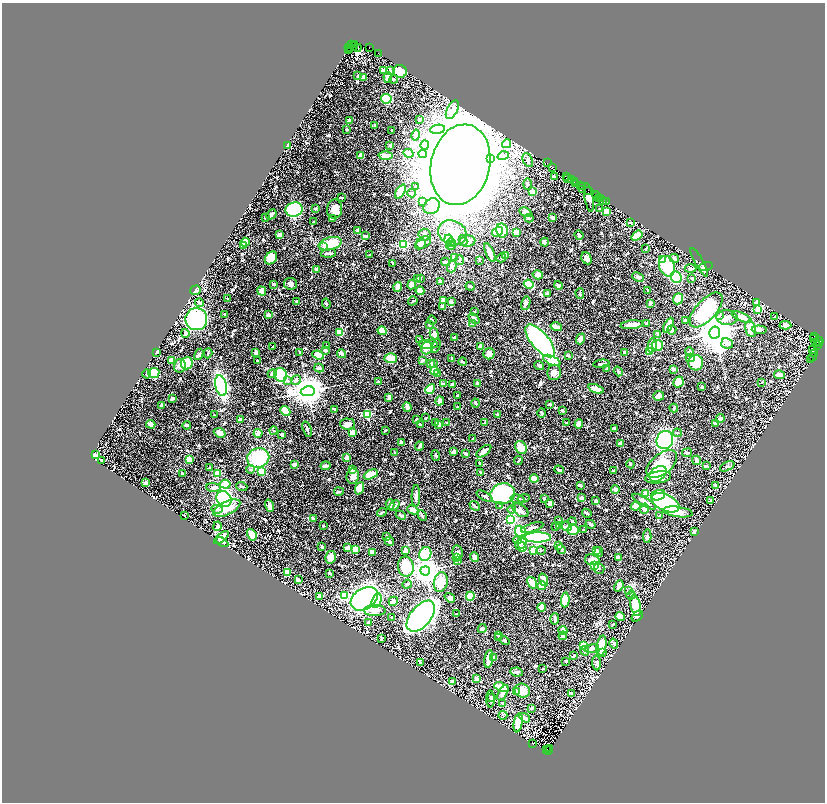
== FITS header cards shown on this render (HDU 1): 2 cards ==
NAXIS1  =                 1645
NAXIS2  =                 1600

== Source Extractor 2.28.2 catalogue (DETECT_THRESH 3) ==
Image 1645 x 1600 px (HDU 1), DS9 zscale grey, zoomed out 1/2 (1 PNG px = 2 x 2 image px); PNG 827 x 804 px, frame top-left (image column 2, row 1600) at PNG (2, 3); each listed source drawn as its Kron ellipse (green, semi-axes under 4 px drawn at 4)
Background 1.23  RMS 0.019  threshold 0.0569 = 3 sigma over >= 5 px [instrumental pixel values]
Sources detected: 879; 58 cannot appear on this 1/2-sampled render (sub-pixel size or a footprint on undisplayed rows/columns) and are neither listed nor drawn; of the other 821, the 500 brightest by FLUX_AUTO listed and drawn (321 fainter detections omitted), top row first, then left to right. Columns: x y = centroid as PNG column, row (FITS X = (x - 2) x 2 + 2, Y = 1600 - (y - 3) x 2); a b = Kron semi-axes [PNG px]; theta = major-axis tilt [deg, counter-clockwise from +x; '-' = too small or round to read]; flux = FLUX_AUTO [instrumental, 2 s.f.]
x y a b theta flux
351 45 2 1 - 33
354 45 4 1 - 66
353 47 4 2 - 240
348 48 3 2 - 90
357 48 4 3 - 410
369 48 2 2 - 48
350 49 3 1 - 120
348 50 3 1 - 22
378 54 3 1 - 72
383 71 3 2 - 11
390 71 3 3 - 3.9
399 72 7 6 - 78
357 76 3 2 - 7.4
363 78 3 3 - 20
387 78 5 3 - 43
393 80 4 3 - 5.7
386 99 5 5 - 250
452 110 10 5 62 33
419 120 3 2 - 5.1
349 121 4 3 - 26
374 126 3 2 - 7
346 130 2 2 - 7.2
437 130 7 4 8 17
391 131 2 2 - 4.2
415 136 6 3 77 19
506 144 5 3 - 33
287 146 4 3 - 21
389 146 3 2 - 7.4
424 146 4 3 - 5.4
408 154 5 4 - 8.2
422 154 4 3 - 21
360 156 2 2 - 49
385 156 7 3 1 46
503 156 6 4 18 7.7
490 159 4 4 - 2700
527 161 7 4 -62 13
547 163 3 1 - 97
460 165 41 29 77 13000
552 168 2 1 - 130
554 177 4 3 - 11
566 177 4 2 - 200
567 179 3 1 - 170
571 180 3 2 - 190
574 182 3 1 - 360
527 184 5 3 - 6.9
575 184 2 1 - 53
580 186 2 1 - 180
415 187 3 2 - 4.8
582 187 2 2 - 190
582 190 2 1 - 29
588 191 2 1 - 74
400 192 8 3 61 71
532 192 4 3 - 49
411 194 4 3 - 6.3
595 195 3 1 - 200
596 196 2 2 - 140
341 198 4 2 - 4.7
588 198 14 3 -80 32
598 199 3 1 - 27
600 199 3 1 - 74
602 201 2 2 - 23
422 202 2 2 - 6.6
606 202 4 2 - 170
431 207 9 7 44 34
315 209 2 2 - 20
599 209 2 2 - 3.8
294 210 8 7 - 400
334 210 9 7 82 36
525 212 6 4 -26 14
606 212 3 3 - 60
271 215 6 2 48 9.4
265 218 2 2 - 5.5
552 218 3 2 - 15
332 219 4 3 - 5.5
528 219 4 2 - 4
313 222 3 2 - 4
630 223 2 2 - 4.7
357 231 3 3 - 7.8
501 231 7 5 -77 160
497 232 6 4 30 42
452 233 15 12 -25 110
516 233 4 3 - 36
279 235 3 2 - 26
424 235 6 6 - 9.5
365 236 4 2 - 7.8
578 236 5 2 - 10
636 236 6 4 37 72
448 240 4 4 - 120
463 241 5 4 - 12
467 242 8 5 8 30
244 243 5 4 - 38
423 243 8 5 26 21
451 243 4 3 - 35
544 243 4 3 - 5.9
330 244 12 6 15 110
403 245 3 3 - 470
420 245 6 4 43 14
243 246 2 2 - 41
450 246 5 3 - 37
323 247 4 3 - 7.4
645 249 3 2 - 4.4
489 253 10 3 -67 30
328 254 7 3 5 9.4
369 255 2 2 - 4.4
505 256 4 3 - 7.1
270 258 7 5 48 77
454 258 3 3 - 9.2
501 258 5 3 - 4.1
586 259 6 5 - 15
674 259 5 2 - 5.8
459 260 5 3 - 4.7
662 260 3 3 - 300
479 261 2 2 - 3.9
445 262 4 3 - 7.9
699 263 16 2 -61 8.3
392 264 4 2 - 4.8
451 267 6 4 73 9.6
666 267 10 7 -71 150
705 267 7 3 10 6.3
690 269 6 3 -1 11
316 270 3 2 - 18
537 275 5 4 - 34
637 278 6 4 -25 8.3
676 278 6 5 - 160
417 279 3 3 - 5.7
420 279 3 3 - 4.1
691 279 4 3 - 5.9
440 282 2 2 - 8.9
290 284 6 5 - 11
273 285 2 2 - 11
411 285 5 4 - 16
528 285 5 3 - 110
558 286 4 4 - 5.6
397 287 5 3 - 44
470 287 4 3 - 5.3
195 291 5 4 - 5.2
261 291 5 3 - 40
419 291 4 4 - 42
647 291 2 2 - 9.1
547 294 3 2 - 7.9
579 294 5 3 - 5.9
227 299 3 2 - 3.9
677 299 5 5 - 46
412 301 5 2 - 4.2
443 301 4 3 - 38
296 302 2 2 - 17
451 302 3 2 - 11
199 303 4 3 - 4.6
756 303 3 3 - 10
326 304 5 2 - 4.6
525 304 7 4 76 12
650 304 3 2 - 13
442 307 3 3 - 22
706 310 21 10 48 340
757 310 3 3 - 190
474 312 3 2 - 4.1
224 315 2 2 - 5.6
268 315 3 2 - 16
719 316 4 3 - 5.3
774 317 4 3 - 4.4
726 318 11 7 -6 23
741 318 11 4 -25 47
473 319 6 3 -43 18
196 320 11 11 - 460
432 321 4 2 - 5.9
685 321 4 2 - 14
472 324 4 3 - 7.1
646 324 3 2 - 7.5
429 325 3 2 - 7
631 325 11 4 6 36
668 326 8 3 63 37
785 326 6 3 -1 20
556 327 6 3 -13 24
750 329 8 5 -76 52
671 330 5 4 - 7.5
759 330 7 4 -3 11
381 331 4 3 - 54
339 333 4 3 - 65
714 333 6 5 - 12000
185 334 4 3 - 14
434 334 6 4 -75 12
657 335 3 3 - 16
814 337 2 2 - 1000
454 338 3 2 - 4.1
580 339 5 4 - 25
813 339 3 1 - 20
419 340 4 3 - 4
540 341 20 8 -50 1400
818 342 4 2 - 320
815 343 2 1 - 41
727 344 6 5 - 17
819 344 2 2 - 96
428 345 9 4 0 60
326 346 4 2 - 4.4
435 346 7 3 68 4.9
652 346 7 4 80 18
657 346 6 5 - 87
817 346 3 2 - 340
272 347 2 2 - 4.2
480 347 2 2 - 38
426 349 6 5 - 20
812 350 3 2 - 4.1
325 351 4 3 - 13
649 352 4 4 - 64
689 352 5 3 - 9.5
156 353 3 2 - 7.7
255 353 4 2 - 16
299 353 3 2 - 5.7
624 353 4 3 - 6.1
207 354 5 2 - 6.4
341 354 4 3 - 14
489 354 5 5 - 23
814 354 3 1 - 61
198 355 6 3 60 6.2
318 355 6 3 -22 80
568 356 3 3 - 4.2
690 358 4 4 - 11
812 358 4 2 - 110
390 359 6 5 - 52
451 359 3 2 - 6.9
810 360 3 2 - 68
171 361 4 3 - 34
257 361 3 2 - 4.9
422 361 4 2 - 6.9
551 361 9 4 -25 97
462 362 4 2 - 8
695 363 7 7 - 130
186 364 6 6 - 130
430 364 3 3 - 27
433 364 3 3 - 5.3
601 364 8 3 7 9.6
179 366 7 6 - 15
539 366 5 3 - 13
319 369 5 3 - 14
606 369 3 2 - 5
673 370 4 3 - 6.6
434 371 4 4 - 54
618 372 5 3 - 6
153 373 5 5 - 150
554 373 8 6 77 17
146 374 4 3 - 4.9
272 374 5 3 - 17
437 374 3 2 - 17
280 375 7 6 - 300
779 375 5 4 - 30
296 380 5 3 - 15
287 381 4 3 - 4.3
378 382 4 2 - 3.9
678 382 6 5 - 71
761 383 2 2 - 7.2
443 384 4 3 - 5.6
477 384 2 2 - 10
452 385 3 3 - 13
220 386 10 5 -77 500
701 387 3 2 - 6.9
595 389 8 3 -19 45
430 390 5 4 - 110
307 392 7 5 9 7000
457 396 3 3 - 14
658 396 5 4 - 21
388 398 3 2 - 20
172 399 3 2 - 16
439 401 4 3 - 14
475 403 4 3 - 6
549 405 3 2 - 7.5
161 406 3 2 - 4
407 407 5 3 - 26
457 407 2 2 - 4.2
673 408 4 2 - 4.3
334 410 4 2 - 5.9
285 411 5 4 - 53
562 411 3 2 - 5.7
541 414 5 3 - 4.5
214 415 2 2 - 3.9
367 415 3 3 - 280
497 415 3 2 - 8.1
425 418 2 2 - 4.4
720 419 4 3 - 19
240 420 3 2 - 8.6
416 420 3 2 - 5.2
435 423 3 3 - 4.3
446 423 3 3 - 6.9
484 423 4 2 - 4.1
566 423 2 2 - 4.9
347 424 7 5 -2 24
715 424 4 3 - 14
150 425 5 3 - 20
420 425 4 3 - 5.1
438 425 4 3 - 14
578 425 4 4 - 30
186 426 4 2 - 9.9
614 429 3 3 - 4.3
307 430 8 2 -73 8.7
273 431 4 3 - 4.3
385 431 2 2 - 5.1
219 433 6 4 -22 17
352 433 4 4 - 17
677 433 4 3 - 5.2
258 434 4 4 - 22
281 435 3 2 - 15
472 439 3 2 - 6.3
664 441 9 8 - 600
401 443 4 2 - 14
620 444 3 3 - 22
419 447 4 2 - 12
520 448 7 5 -59 46
453 452 4 3 - 16
483 452 9 4 38 26
394 453 2 2 - 9.3
687 453 5 3 - 5.8
465 454 4 3 - 6.2
95 455 3 2 - 23
435 456 5 3 - 8.9
258 458 11 9 22 190
346 458 2 2 - 50
189 460 3 2 - 92
101 461 3 2 - 7.4
518 461 4 2 - 4.5
696 461 5 2 - 13
479 464 3 3 - 4
630 464 4 3 - 4.3
661 464 18 10 40 210
294 465 3 2 - 16
325 466 5 2 - 15
706 466 4 2 - 5.4
727 467 8 3 25 6.3
209 468 3 2 - 7.7
250 470 4 3 - 5.2
352 470 3 3 - 5.2
559 470 5 3 - 5.9
613 471 3 2 - 7.9
261 472 4 3 - 87
480 473 4 2 - 6.1
182 474 3 2 - 4.5
217 474 3 3 - 130
657 474 9 6 39 100
370 475 7 4 27 34
352 477 7 6 - 19
658 478 13 6 8 100
534 479 4 3 - 34
145 483 4 3 - 6.4
225 485 5 4 - 36
580 486 3 2 - 5.8
715 486 3 3 - 8.9
241 487 5 2 - 4.5
213 488 7 4 -3 18
359 489 6 3 69 48
615 490 4 4 - 8.7
338 492 5 2 - 5
502 494 12 10 17 520
645 494 4 3 - 30
415 496 11 3 89 13
658 496 7 5 20 86
484 497 9 3 -30 8.9
581 498 4 3 - 14
223 499 8 7 - 270
523 499 6 3 12 4.9
544 499 4 3 - 6.1
517 500 7 3 -15 5.8
595 501 3 2 - 18
710 501 3 3 - 6
644 502 13 3 -31 21
665 503 15 8 -25 620
549 504 3 3 - 22
389 505 5 3 - 25
269 506 6 3 -72 22
394 506 6 3 42 19
474 506 5 2 - 6.7
499 506 4 3 - 4.2
635 507 5 3 - 40
226 509 14 6 26 71
644 509 5 4 - 9.4
217 510 5 4 - 10
412 510 6 4 -22 43
511 510 4 3 - 5.2
520 511 9 5 -35 22
677 512 15 5 -8 55
381 513 5 3 - 4.2
586 514 5 2 - 8.1
184 516 2 2 - 6.1
400 516 5 3 - 8.1
422 516 5 3 - 5.1
659 516 2 2 - 7.4
313 519 3 3 - 6.3
510 520 3 3 - 480
558 521 2 2 - 6.7
572 522 4 3 - 5.4
590 525 5 3 - 7
323 526 2 2 - 6.2
559 526 3 3 - 4.3
217 527 5 3 - 13
555 527 3 2 - 7.3
566 527 5 4 - 7.8
532 528 11 3 17 15
572 530 5 5 - 86
583 530 3 2 - 5.4
520 532 6 5 - 290
694 532 4 3 - 11
251 535 6 4 -59 87
647 536 7 3 86 6.5
386 537 3 2 - 15
221 538 9 3 39 26
537 538 13 5 1 570
517 540 4 3 - 11
389 542 5 3 - 8.7
522 542 6 4 79 15
222 543 6 4 -28 10
558 546 3 3 - 8
321 547 3 2 - 8.4
520 547 6 4 -44 18
347 548 4 3 - 12
355 550 3 3 - 62
561 550 5 3 - 8.3
405 551 3 2 - 33
533 551 3 2 - 130
540 551 5 3 - 4.3
596 551 4 3 - 20
372 553 3 2 - 19
457 553 7 5 -79 21
598 553 5 3 - 6.2
425 554 7 6 - 140
474 557 5 3 - 12
330 558 6 5 - 24
456 558 3 3 - 5
618 558 3 3 - 20
592 560 7 5 -8 21
457 561 4 3 - 10
594 566 3 3 - 170
405 567 10 8 -81 160
599 569 5 5 - 6.6
425 571 5 4 - 6000
287 573 4 4 - 42
329 574 3 2 - 6.3
298 580 4 2 - 5.3
543 580 6 4 -72 28
440 583 10 7 78 55
531 583 6 4 -58 51
407 585 5 2 - 6.2
541 586 4 3 - 70
618 586 6 3 67 10
628 591 4 3 - 5.8
344 596 4 3 - 180
630 596 4 4 - 5.6
319 597 4 3 - 25
470 597 4 4 - 110
449 598 5 4 - 12
364 599 15 10 33 800
565 600 7 4 86 92
376 601 7 4 75 70
393 602 5 4 - 14
635 606 11 5 -76 100
541 608 4 4 - 36
374 611 11 5 -1 31
456 614 3 2 - 7.5
637 616 6 4 39 6.7
420 617 18 10 50 2800
619 617 5 4 - 65
391 618 3 2 - 5.1
554 620 6 2 87 10
368 623 3 3 - 9.1
612 625 3 2 - 5.4
482 629 4 3 - 9.5
562 631 4 4 - 26
498 636 3 3 - 5.4
562 636 4 4 - 8.3
498 638 4 3 - 5.5
381 639 4 3 - 4.4
504 641 5 3 - 6.8
613 644 5 3 - 7.2
583 646 3 3 - 170
601 647 11 5 80 59
591 649 7 4 10 15
584 651 5 4 - 8.8
602 653 4 3 - 5.9
573 656 3 2 - 4.5
493 658 4 2 - 19
488 659 9 3 81 45
565 662 4 2 - 4.4
420 663 3 3 - 5
596 663 7 4 -85 9.6
542 669 3 2 - 5.4
516 673 6 4 -7 12
476 679 4 3 - 21
452 682 3 2 - 10
501 688 7 4 -20 86
522 691 8 6 -25 57
516 692 3 3 - 14
502 693 8 4 62 19
571 694 3 3 - 5.6
491 698 3 3 - 5.5
490 699 8 3 -89 10
502 704 3 3 - 5
531 709 4 3 - 8.2
502 716 4 3 - 4.4
524 718 5 4 - 12
518 723 10 4 80 63
532 744 2 2 - 200
549 749 2 1 - 64
546 750 3 2 - 250
548 751 2 1 - 76
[321 fainter detections neither listed nor drawn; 58 sub-pixel or undisplayed-footprint detections neither listed nor drawn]